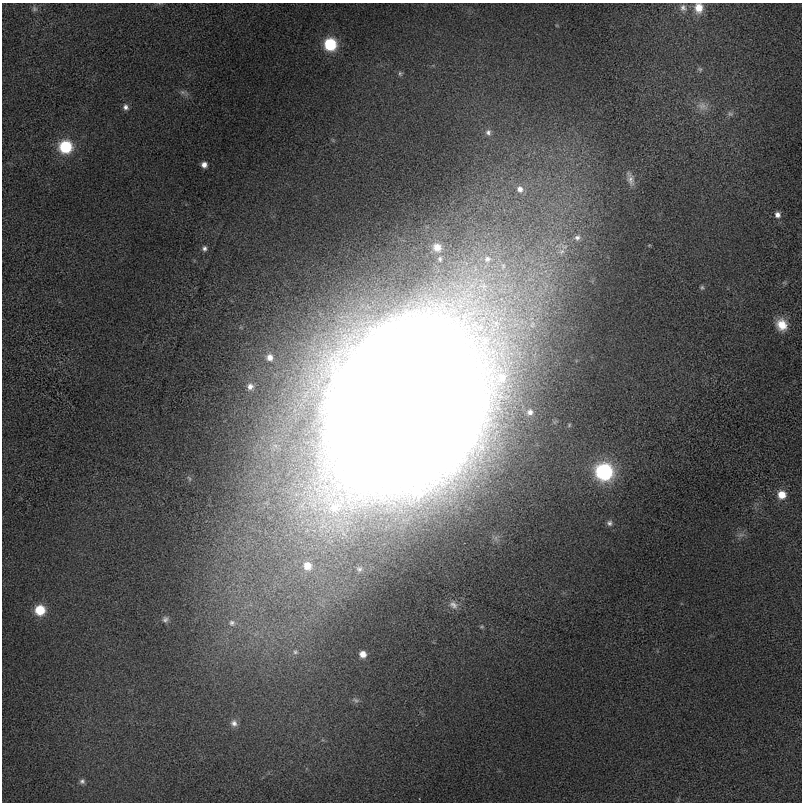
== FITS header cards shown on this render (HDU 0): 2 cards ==
NAXIS1  =                  800 / length of data axis 1
NAXIS2  =                  800 / length of data axis 2

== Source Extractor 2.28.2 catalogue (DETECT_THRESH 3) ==
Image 800 x 800 px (HDU 0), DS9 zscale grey, 1 PNG px = 1 image px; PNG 804 x 804 px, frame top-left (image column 1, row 800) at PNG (2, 3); no overlay
Background 96.4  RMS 450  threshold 1350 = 3 sigma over >= 5 px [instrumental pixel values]
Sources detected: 43; all 43 listed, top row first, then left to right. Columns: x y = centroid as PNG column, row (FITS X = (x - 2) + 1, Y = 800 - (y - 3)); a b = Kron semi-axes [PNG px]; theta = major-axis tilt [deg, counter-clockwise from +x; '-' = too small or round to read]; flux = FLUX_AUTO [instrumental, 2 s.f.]
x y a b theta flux
683 8 11 9 -73 1.8e+05
699 8 12 10 -84 4.3e+05
34 9 8 7 - 7.9e+04
330 44 9 8 - 1.9e+06
700 69 7 5 -44 5.7e+04
400 74 7 5 -75 5.8e+04
183 92 8 6 -20 8.8e+04
702 106 17 11 -30 3.0e+05
126 107 7 6 - 1.2e+05
730 114 9 7 -3 8.9e+04
488 132 8 7 - 1.0e+05
65 147 9 9 - 2.1e+06
204 165 6 6 - 1.7e+05
630 179 20 7 -73 2.1e+05
520 189 11 10 - 2.7e+05
777 215 7 7 - 1.5e+05
577 237 11 10 - 2.2e+05
437 247 11 10 - 3.3e+05
204 248 7 6 - 9.3e+04
561 251 11 8 28 2.2e+05
440 259 8 7 - 8.8e+04
487 259 12 10 27 3.0e+05
702 287 6 6 - 5.5e+04
782 325 13 11 -62 5.2e+05
270 357 7 7 - 1.8e+05
500 378 28 14 1 8.4e+05
250 386 7 7 - 1.3e+05
402 404 114 88 57 2.8e+08
530 412 7 7 - 1.2e+05
604 472 10 10 - 5.4e+06
782 495 8 8 - 4.5e+05
609 523 7 7 - 9.2e+04
741 535 9 4 8 8.6e+04
307 566 14 13 - 5.5e+05
453 605 15 10 -42 2.5e+05
40 610 8 8 - 9.8e+05
165 619 9 8 - 1.2e+05
232 623 10 9 - 1.8e+05
295 652 7 5 -1 6.8e+04
363 654 7 7 - 2.7e+05
356 700 10 6 -16 9.4e+04
234 723 11 10 - 1.9e+05
82 781 6 6 - 8.5e+04
At the frame edge (FLAGS 8, measured only in part): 1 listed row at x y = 699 8